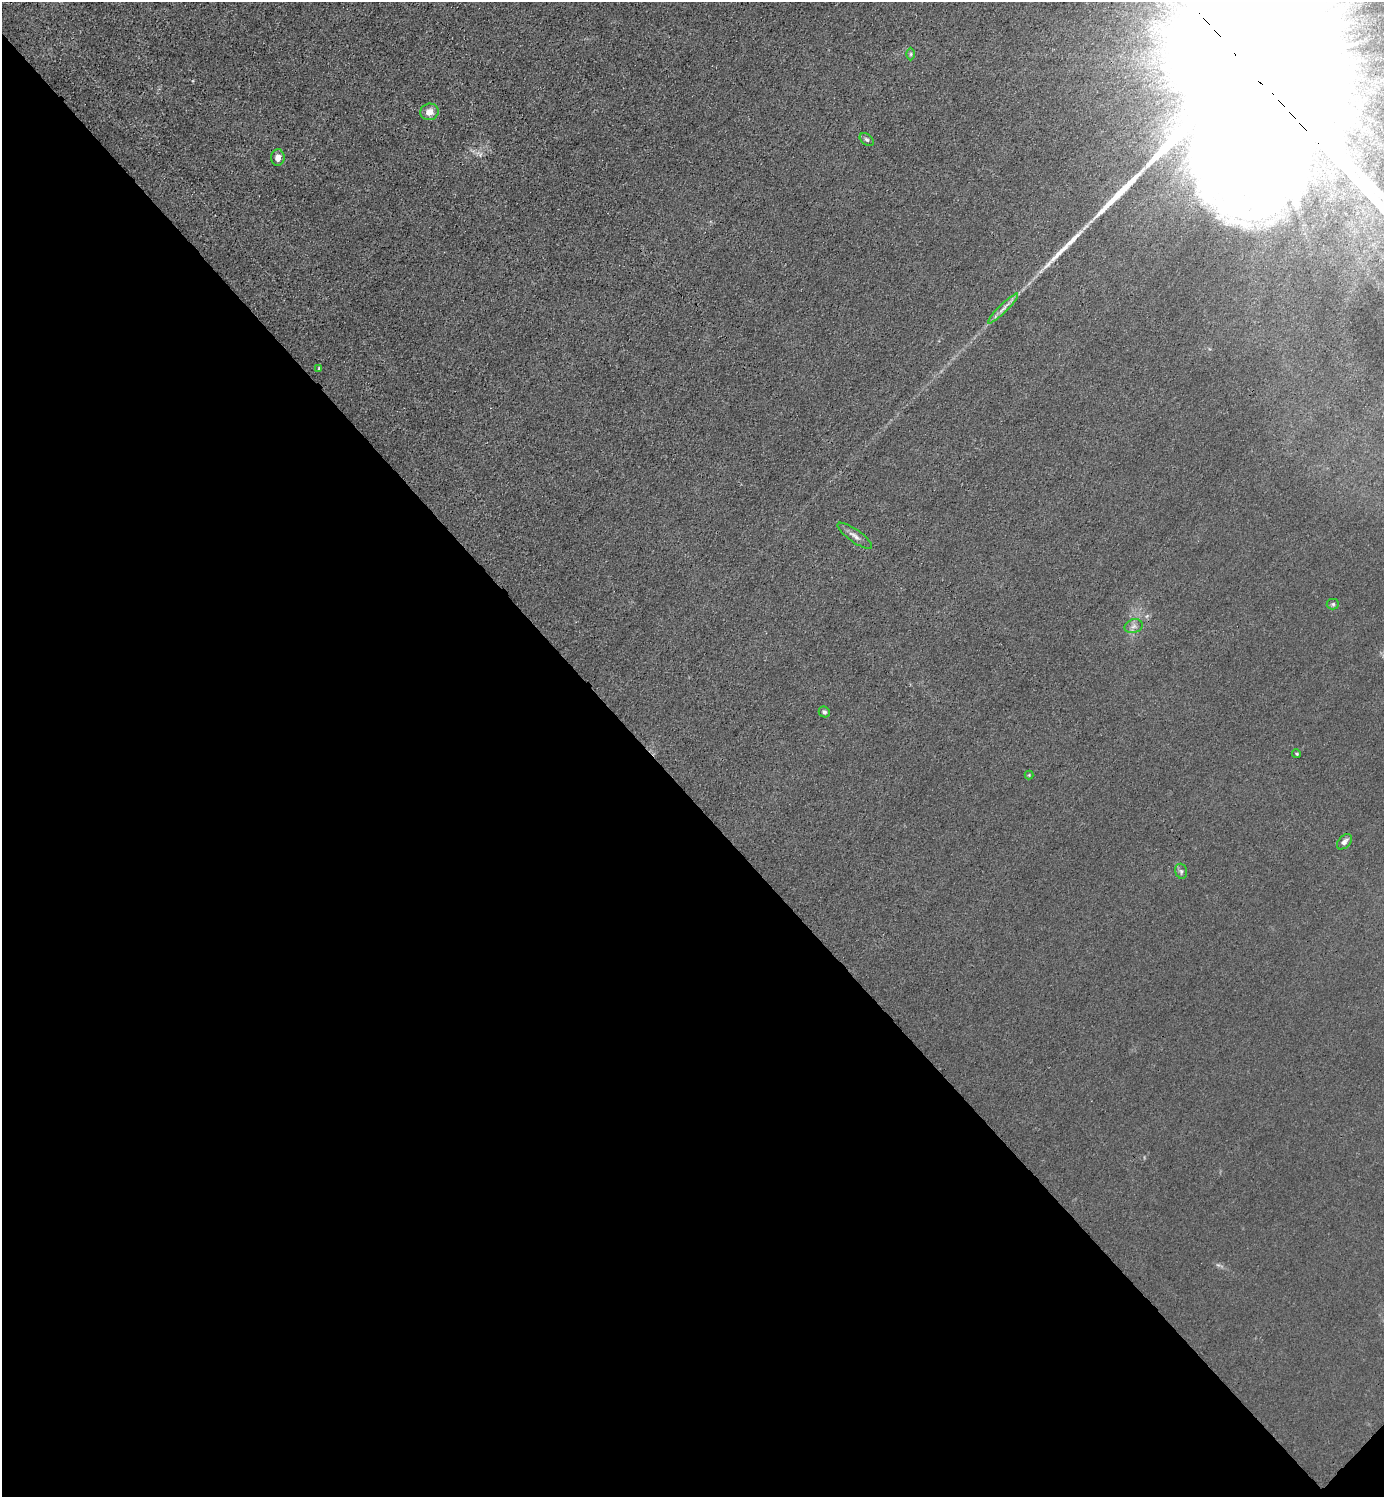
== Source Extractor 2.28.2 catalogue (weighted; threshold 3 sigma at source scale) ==
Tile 14 of 4 x 4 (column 2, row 4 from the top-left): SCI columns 1683-3064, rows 3-1497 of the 5985 x 5985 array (HDU 1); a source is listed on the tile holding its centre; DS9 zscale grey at full resolution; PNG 1386 x 1499 px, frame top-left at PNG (2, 2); each listed source drawn as its Kron ellipse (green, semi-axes under 4 px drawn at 4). Shown black and unused: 47% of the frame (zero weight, under 3 of 4 exposures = <1% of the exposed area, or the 3 px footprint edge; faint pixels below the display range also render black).
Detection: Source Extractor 2.28.2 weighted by HDU 2 'WHT'; one run over the whole footprint, this tile lists its part. Background 0.0222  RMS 0.0063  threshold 0.0285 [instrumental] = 3 sigma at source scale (4.5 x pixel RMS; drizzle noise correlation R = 1.50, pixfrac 1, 0.05/0.05 arcsec/px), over >= 5 px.
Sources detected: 16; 2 long thin detections or spike segments (spike, bleed or trail) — neither listed nor drawn; the other 14 listed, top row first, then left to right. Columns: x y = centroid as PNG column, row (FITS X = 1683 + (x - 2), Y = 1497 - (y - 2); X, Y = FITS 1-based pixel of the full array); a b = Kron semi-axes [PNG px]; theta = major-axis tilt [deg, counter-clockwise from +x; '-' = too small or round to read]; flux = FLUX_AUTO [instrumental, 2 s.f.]
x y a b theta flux
911 54 6 4 89 0.94
429 112 9 8 - 6.1
867 139 8 5 -38 1.4
278 158 8 7 - 4.3
1003 309 21 3 45 3.8
319 368 4 3 - 0.71
855 536 20 6 -35 3.6
1333 604 6 5 - 1.1
1134 626 9 6 16 2.6
824 712 6 5 - 1.5
1297 754 4 3 - 0.64
1029 775 4 4 - 0.59
1344 842 9 6 47 2.7
1181 871 8 5 -75 1.5